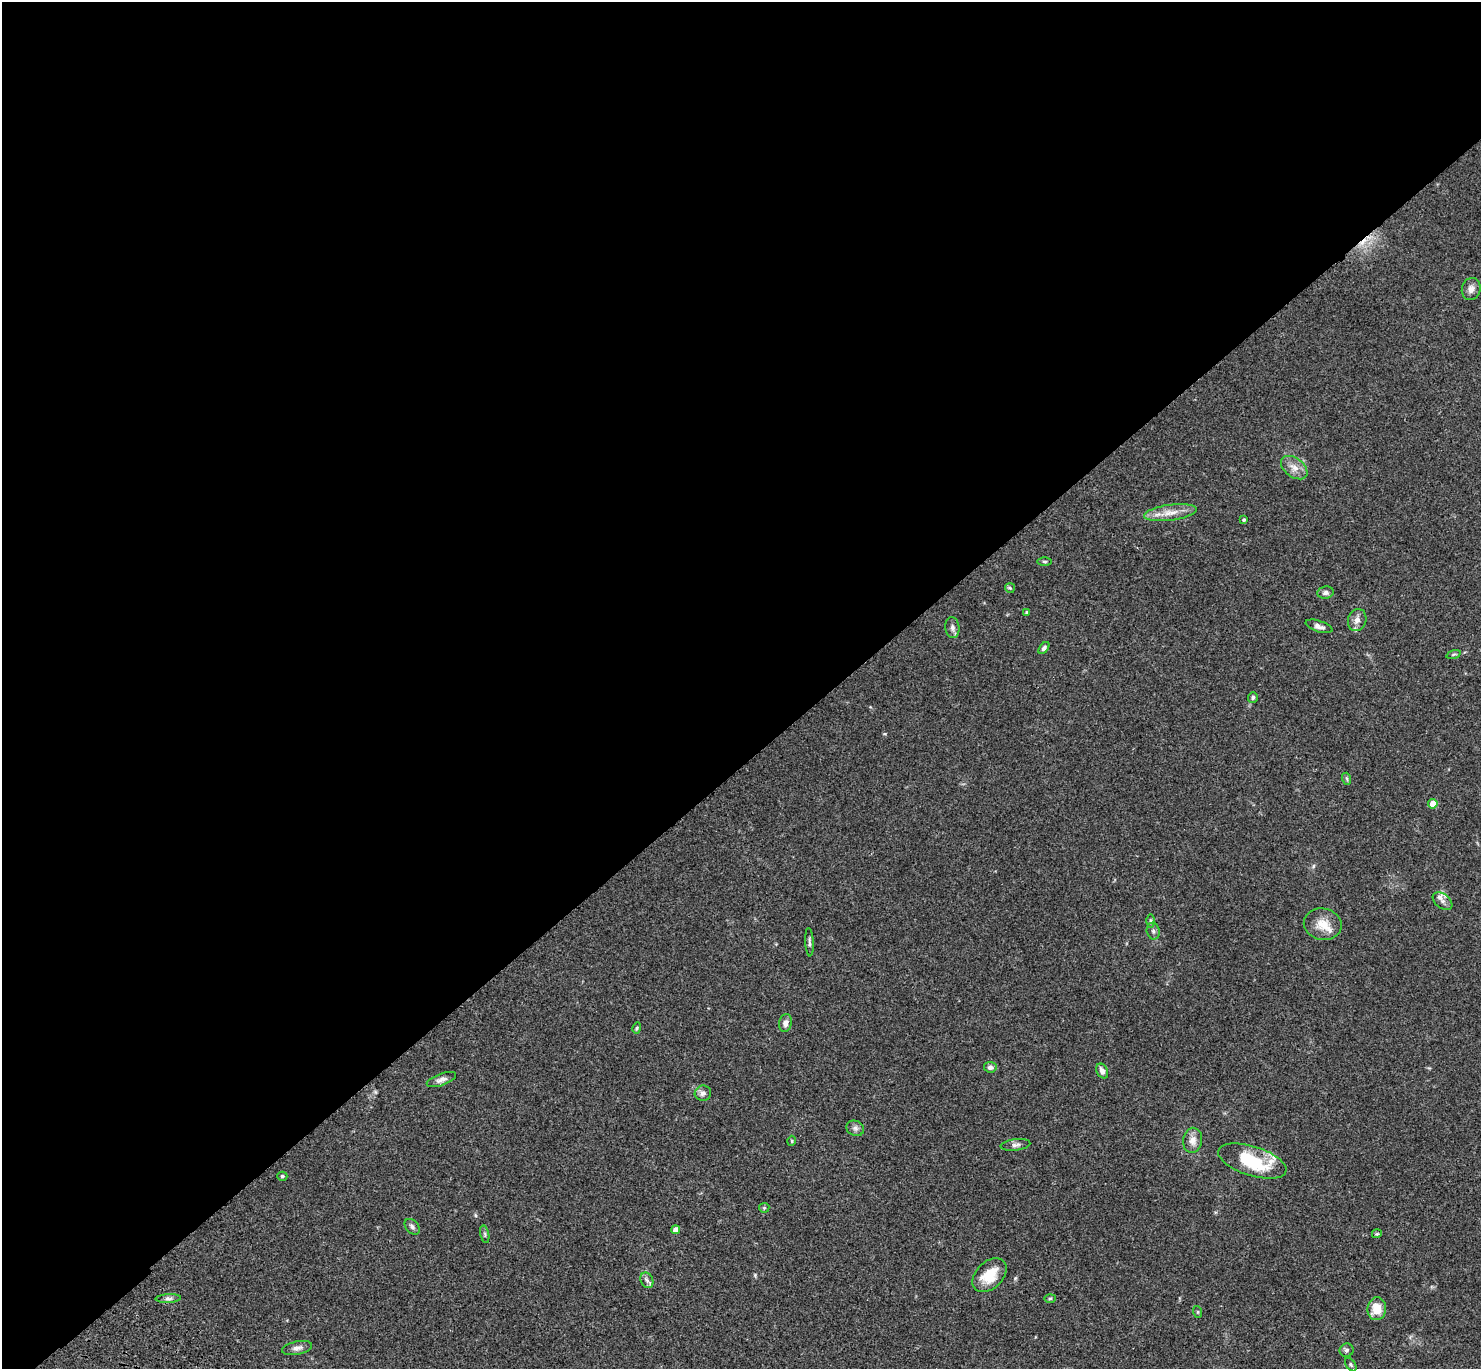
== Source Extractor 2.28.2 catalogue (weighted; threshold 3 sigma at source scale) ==
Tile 2 of 4 x 4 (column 2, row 1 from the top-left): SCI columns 1599-3077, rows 4492-5858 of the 6132 x 6118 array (HDU 1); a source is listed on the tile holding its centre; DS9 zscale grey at full resolution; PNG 1483 x 1371 px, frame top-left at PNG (2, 2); each listed source drawn as its Kron ellipse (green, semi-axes under 4 px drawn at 4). Shown black and unused: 56% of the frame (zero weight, under 3 of 4 exposures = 6% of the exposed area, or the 3 px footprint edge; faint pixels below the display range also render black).
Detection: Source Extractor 2.28.2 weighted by HDU 2 'WHT'; one run over the whole footprint, this tile lists its part. Background 0.0592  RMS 0.0053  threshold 0.0239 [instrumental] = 3 sigma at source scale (4.5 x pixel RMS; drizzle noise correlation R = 1.50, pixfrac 1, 0.05/0.05 arcsec/px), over >= 5 px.
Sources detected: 48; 1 cosmic-ray / hot-pixel residue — neither listed nor drawn; the other 47 listed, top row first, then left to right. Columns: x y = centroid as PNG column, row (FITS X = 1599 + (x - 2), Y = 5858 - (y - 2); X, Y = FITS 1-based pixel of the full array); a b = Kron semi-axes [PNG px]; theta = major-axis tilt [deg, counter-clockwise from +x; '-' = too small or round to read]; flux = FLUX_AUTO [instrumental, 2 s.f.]
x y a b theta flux
1471 289 11 9 76 2.7
1294 468 15 9 -37 4.5
1170 513 26 8 8 6.4
1244 520 4 4 - 0.66
1044 561 7 3 0 0.66
1010 588 5 5 - 0.73
1325 593 8 6 9 1.7
1027 612 4 3 - 0.83
1357 620 11 9 70 3.2
1319 626 14 5 -18 2.3
952 628 10 7 -84 1.9
1044 648 7 4 50 1.2
1454 654 7 3 19 0.67
1253 697 5 5 - 1.1
1347 779 6 3 -72 0.68
1433 804 5 4 - 8.4
1442 901 11 7 -38 2.6
1150 921 6 4 89 0.82
1323 924 19 15 -11 8.4
1153 931 8 6 -78 1.6
809 942 14 3 -87 1.2
785 1023 9 6 76 2.3
637 1028 5 4 - 0.68
990 1067 6 5 - 1.8
1102 1071 8 5 -62 2.9
441 1079 15 6 20 2.3
703 1093 8 7 - 2
855 1128 9 7 -25 1.7
1193 1140 12 9 82 3.8
792 1141 5 3 - 0.47
1016 1145 15 6 7 1.9
1252 1161 35 14 -17 29
282 1176 5 4 - 0.83
764 1208 5 5 - 0.71
412 1227 9 6 -48 1.5
676 1230 4 4 - 3.9
485 1234 9 3 -77 0.84
1377 1234 5 4 - 0.67
990 1275 20 13 45 12
647 1280 8 6 -66 1.7
168 1298 13 4 3 1.7
1050 1298 6 4 1 0.61
1377 1309 11 9 84 8
1198 1312 6 4 -72 0.61
297 1348 15 6 12 2.4
1347 1350 7 6 - 1.3
1351 1365 7 4 -54 0.86